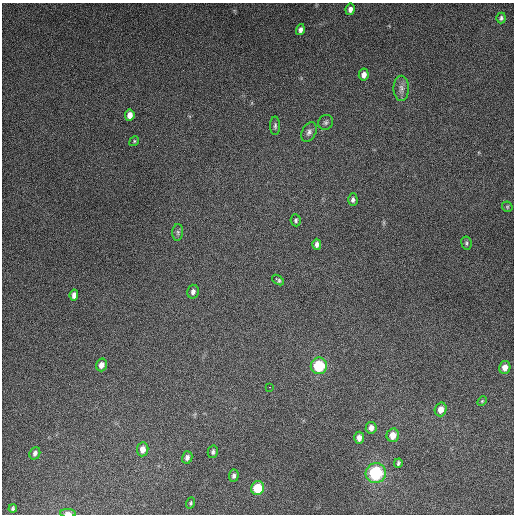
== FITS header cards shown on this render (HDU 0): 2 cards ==
NAXIS1  =                  512
NAXIS2  =                  512

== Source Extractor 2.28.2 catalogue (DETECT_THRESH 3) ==
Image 512 x 512 px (HDU 0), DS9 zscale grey, 1 PNG px = 1 image px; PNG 516 x 516 px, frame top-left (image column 1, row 512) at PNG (2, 3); each listed source drawn as its Kron ellipse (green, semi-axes under 4 px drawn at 4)
Background 5340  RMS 320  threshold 968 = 3 sigma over >= 5 px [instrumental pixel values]
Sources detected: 39; all 39 listed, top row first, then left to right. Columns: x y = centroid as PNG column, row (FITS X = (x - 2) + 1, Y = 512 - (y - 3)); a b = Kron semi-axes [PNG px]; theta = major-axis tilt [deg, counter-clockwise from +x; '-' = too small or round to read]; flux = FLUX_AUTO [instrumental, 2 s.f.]
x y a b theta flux
350 9 6 4 77 8.9e+04
501 18 5 4 - 4.5e+04
300 30 5 4 - 7.5e+04
364 75 6 5 - 1.2e+05
401 88 12 7 -89 1.1e+05
130 115 5 4 - 1.5e+05
326 122 8 7 - 6.0e+04
275 126 9 5 89 4.9e+04
309 132 10 7 64 8.6e+04
134 141 5 4 - 2.8e+04
353 200 6 4 -89 6.1e+04
507 207 6 5 - 3.0e+04
296 220 6 5 - 4.4e+04
178 232 8 5 85 5.1e+04
466 243 7 5 -80 4.0e+04
317 244 5 4 - 7.3e+04
278 280 7 3 -37 3.9e+04
193 292 7 5 76 8.5e+04
74 295 6 4 83 1.0e+05
101 365 6 5 - 1.4e+05
319 366 8 8 - 1.1e+06
505 367 6 5 - 1.7e+05
269 387 2 2 - 1.5e+04
482 401 5 3 - 2.2e+04
441 409 7 6 - 1.8e+05
371 428 6 5 - 1.2e+05
393 435 7 6 - 2.3e+05
359 438 6 5 - 1.2e+05
143 449 7 5 83 1.8e+05
213 452 6 5 - 5.0e+04
35 453 6 5 - 7.4e+04
187 457 6 5 - 7.2e+04
398 463 4 3 - 3.8e+04
376 473 10 10 - 1.6e+06
234 476 6 5 - 6.3e+04
258 488 7 6 - 6.8e+05
191 503 6 4 74 3.1e+04
13 508 4 3 - 3.9e+04
68 513 8 3 -2 1.3e+05
At the frame edge (FLAGS 8, measured only in part): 1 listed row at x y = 68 513